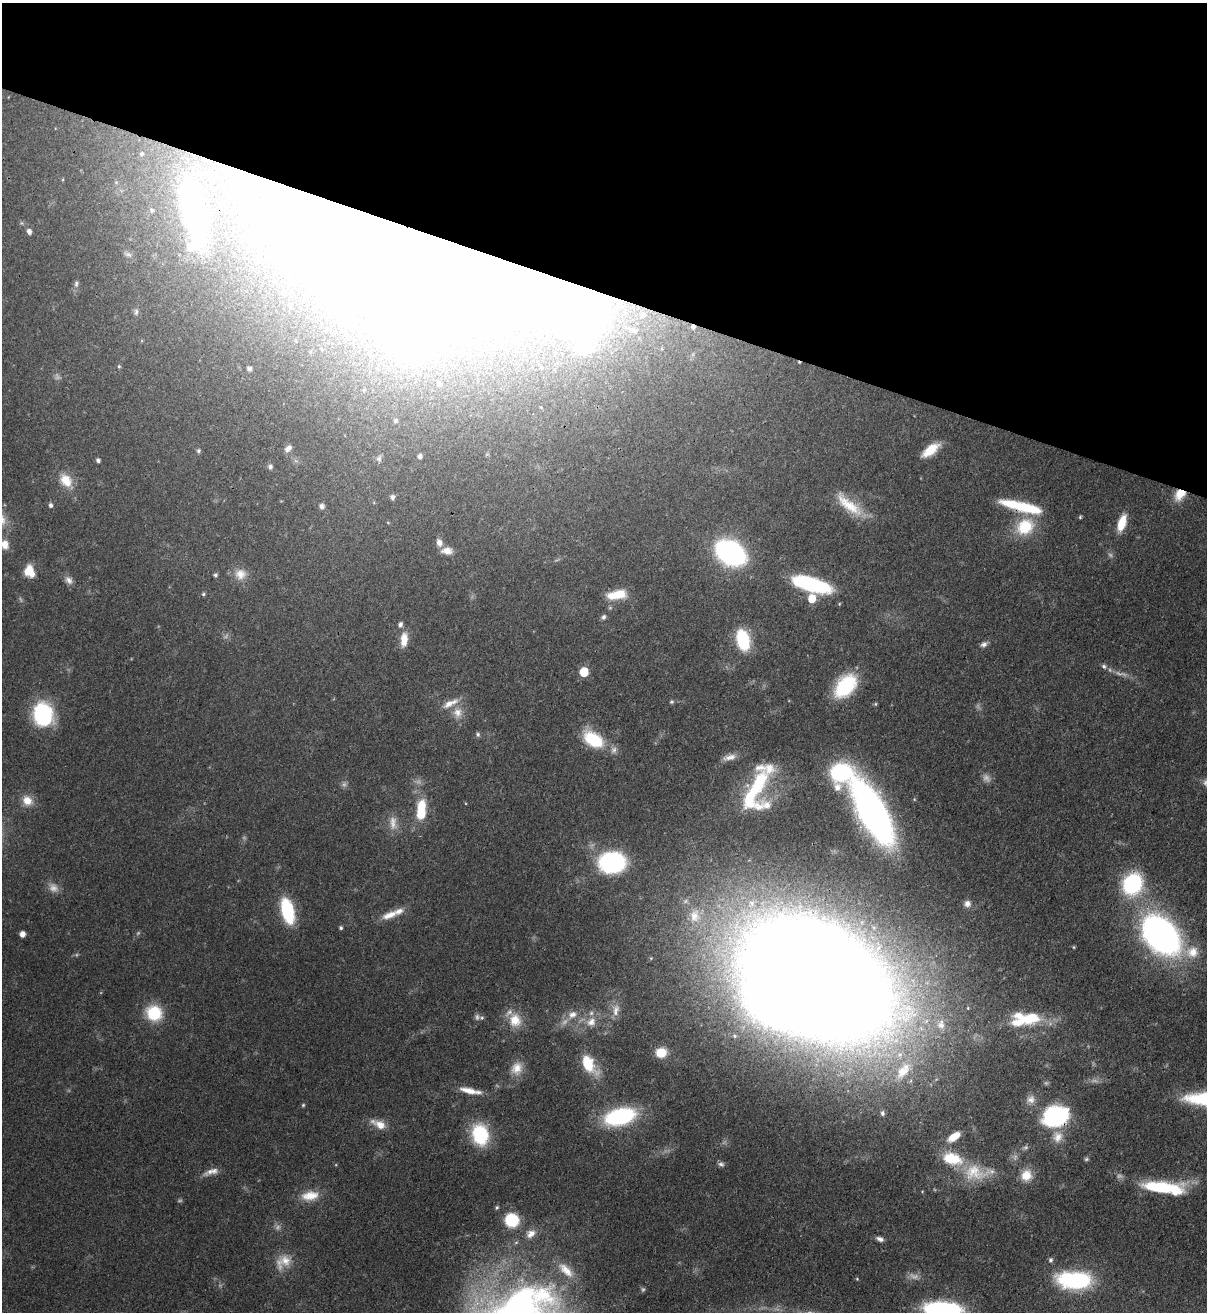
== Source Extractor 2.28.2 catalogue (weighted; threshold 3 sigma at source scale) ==
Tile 2 of 4 x 4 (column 2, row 1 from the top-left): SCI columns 1549-2753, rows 3963-5272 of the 5379 x 5303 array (HDU 1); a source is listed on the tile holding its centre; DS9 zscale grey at full resolution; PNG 1209 x 1314 px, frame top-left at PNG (2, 3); no overlay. Shown black and unused: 22% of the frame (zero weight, under 3 of 4 exposures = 7% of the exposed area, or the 3 px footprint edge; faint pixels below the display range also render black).
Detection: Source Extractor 2.28.2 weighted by HDU 2 'WHT'; one run over the whole footprint, this tile lists its part. Background 0.0831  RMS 0.0039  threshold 0.0177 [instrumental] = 3 sigma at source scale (4.5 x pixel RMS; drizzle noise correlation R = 1.50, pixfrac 1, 0.05/0.05 arcsec/px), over >= 5 px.
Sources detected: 166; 17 too faint to see at this stretch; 15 inside a brighter object's white glare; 3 cosmic-ray / hot-pixel residue — not listed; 14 inside a brighter listed object's ellipse — not listed separately; the other 117 listed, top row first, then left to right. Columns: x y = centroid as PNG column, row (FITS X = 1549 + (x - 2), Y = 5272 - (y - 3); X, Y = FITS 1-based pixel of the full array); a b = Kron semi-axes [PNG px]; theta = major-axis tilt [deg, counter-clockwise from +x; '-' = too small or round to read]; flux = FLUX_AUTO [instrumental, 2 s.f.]
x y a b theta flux
142 154 4 4 - 0.57
152 210 6 6 - 0.86
194 213 60 19 -78 150
29 231 6 5 - 1.7
432 248 240 63 -20 420
128 254 10 5 -21 1.2
76 284 9 5 88 1
284 292 7 5 74 0.8
290 306 5 4 - 0.63
136 312 9 6 89 1
584 350 25 17 1 13
119 366 5 4 - 0.54
249 369 5 5 - 1.2
440 384 7 4 -29 0.71
364 390 5 3 - 0.36
395 421 5 5 - 0.79
288 449 9 5 40 1.9
930 450 20 9 38 8.1
198 451 5 5 - 0.79
420 456 5 4 - 1.4
379 459 8 7 - 1.2
98 460 4 4 - 1.1
270 467 6 5 - 1.2
66 480 19 14 -52 7.5
1180 494 15 11 50 7.1
392 497 6 5 - 1.3
50 505 6 5 - 1.1
849 505 44 13 -39 12
322 506 5 5 - 1.5
1027 508 34 12 -14 18
1080 517 4 4 - 0.53
1122 523 18 8 72 8.2
1025 527 23 19 36 15
439 542 10 7 -72 2.2
5 544 11 9 -76 3.7
447 551 14 9 -3 3.1
730 553 18 13 -31 130
29 571 13 11 -73 6.6
240 574 15 15 - 4.8
215 575 5 4 - 0.84
69 580 12 8 -49 2.2
811 584 35 12 -16 45
203 594 5 4 - 0.61
617 595 21 10 10 8.7
812 598 7 5 83 9.5
604 617 7 5 71 1
400 624 6 5 - 1.4
404 639 17 8 84 5.4
743 640 17 10 -77 27
984 644 9 7 18 1.4
1104 666 8 6 -45 1
584 672 6 5 - 16
845 686 27 17 51 25
672 702 6 5 - 0.65
875 704 5 4 - 0.49
457 712 13 12 - 4.8
43 714 24 20 -80 30
478 734 6 5 - 0.9
593 739 25 15 -34 18
730 757 18 7 13 3
840 772 25 23 30 34
755 791 51 18 68 29
27 800 13 11 -40 4.8
872 812 44 17 -61 250
421 814 19 12 -86 9.1
612 862 25 19 2 46
1132 884 18 15 62 44
967 904 9 9 - 2.1
287 911 22 10 -76 30
390 915 22 9 22 5.4
695 916 19 15 85 7.8
341 928 4 4 - 0.69
22 934 5 5 - 2.6
1161 935 34 23 -44 180
1074 947 5 3 - 0.41
1192 952 18 16 31 7.3
816 979 94 59 -29 2500
616 1010 18 9 79 3.7
154 1013 14 13 - 18
572 1014 13 10 25 3.6
1033 1017 20 18 -20 10
482 1018 7 5 0 0.75
515 1020 19 16 -79 8
591 1022 14 12 49 4.7
941 1025 15 11 -84 4.6
661 1053 10 9 - 8.1
588 1064 22 12 -57 14
517 1068 18 14 64 5.6
903 1071 29 15 53 12
470 1091 29 7 -12 5.6
1031 1099 12 11 - 2.8
303 1105 4 4 - 0.52
882 1113 6 5 - 1.1
620 1116 29 15 14 46
1055 1117 17 13 9 78
380 1125 16 11 -31 4.8
480 1134 15 12 -76 35
954 1137 16 8 35 5.9
1058 1137 15 13 80 4.6
952 1159 25 15 -15 13
1086 1159 6 5 - 0.64
721 1164 8 6 -10 1.1
210 1171 21 8 31 2.9
975 1172 34 21 -7 13
1026 1175 14 12 70 6
1163 1187 47 12 -6 28
310 1195 24 12 7 7.5
497 1207 6 5 - 0.68
512 1220 15 14 - 16
531 1234 14 10 35 3.9
880 1239 8 5 -22 1.5
1051 1260 7 6 - 0.92
283 1261 25 16 39 7.6
566 1270 27 12 -44 7.1
857 1279 4 4 - 0.37
1074 1280 32 15 -3 46
942 1309 35 13 -3 51
Overlapping masked pixels (flux is a lower limit): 5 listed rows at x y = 432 248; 1180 494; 1027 508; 816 979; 1055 1117
Isophote crosses this tile's border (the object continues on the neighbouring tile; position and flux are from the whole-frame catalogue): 2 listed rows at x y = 5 544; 942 1309